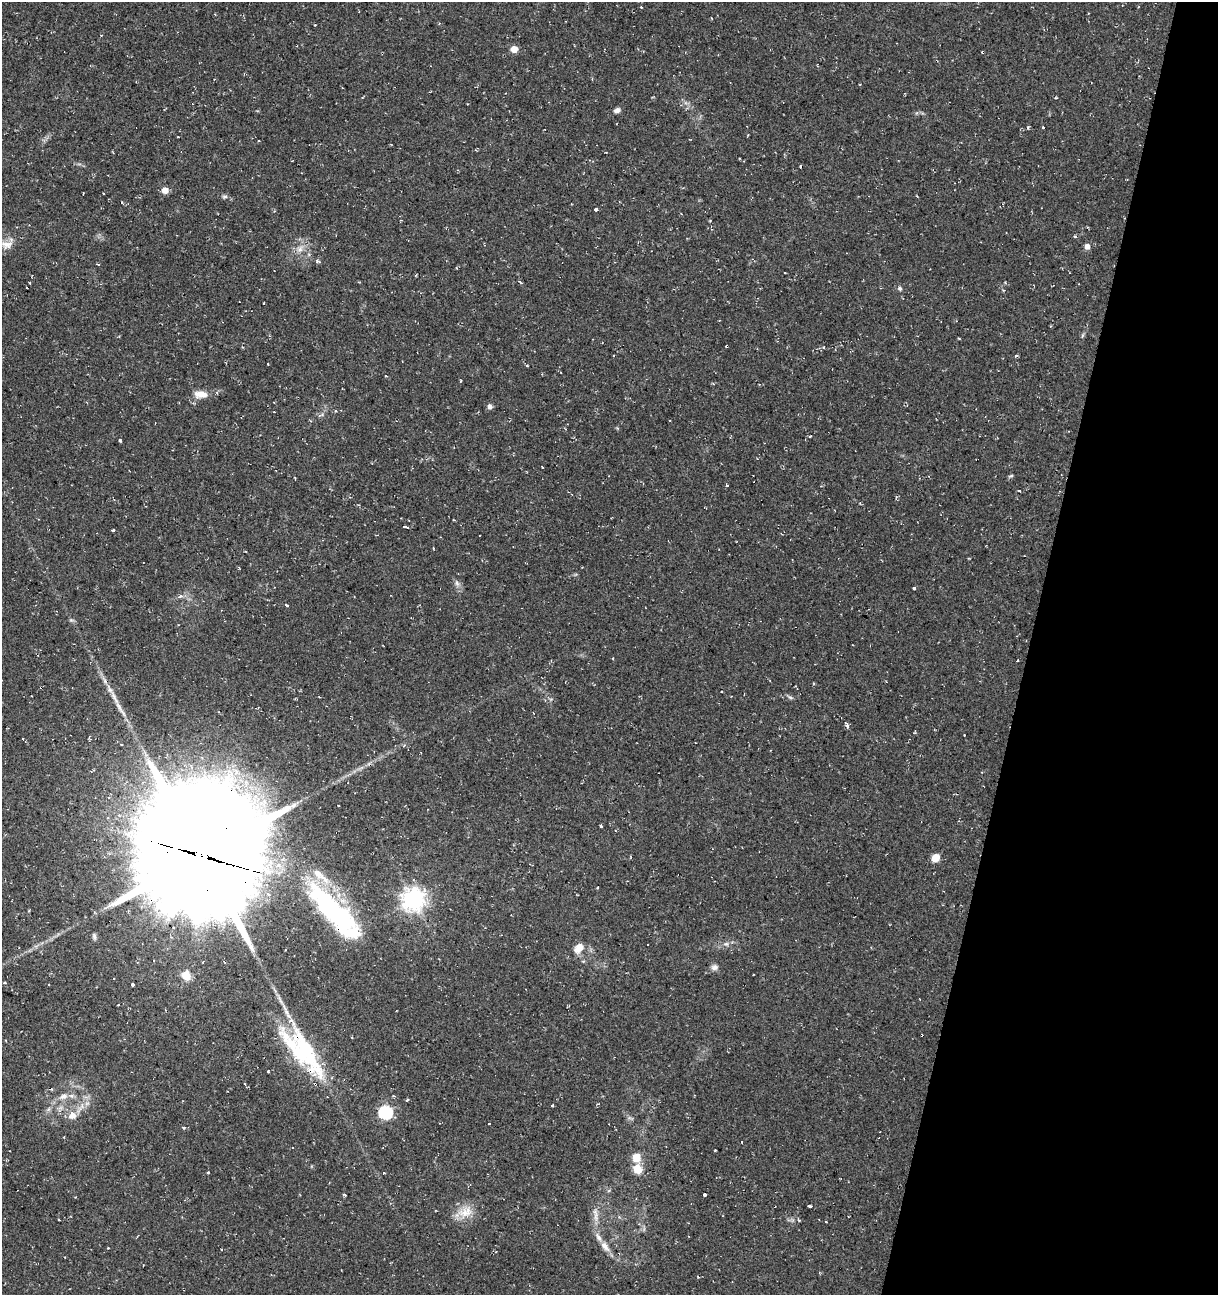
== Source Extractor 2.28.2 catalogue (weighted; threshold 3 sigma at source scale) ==
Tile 8 of 4 x 4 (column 4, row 2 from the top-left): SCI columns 3927-5142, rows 2589-3881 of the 5362 x 5188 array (HDU 1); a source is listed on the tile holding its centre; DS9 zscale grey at full resolution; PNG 1220 x 1297 px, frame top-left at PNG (2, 2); no overlay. Shown black and unused: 16% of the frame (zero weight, under 2 of 3 exposures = <1% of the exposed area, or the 3 px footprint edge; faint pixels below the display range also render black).
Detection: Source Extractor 2.28.2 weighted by HDU 2 'WHT'; one run over the whole footprint, this tile lists its part. Background 0.0395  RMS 0.004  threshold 0.0181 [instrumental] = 3 sigma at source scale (4.5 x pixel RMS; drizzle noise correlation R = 1.50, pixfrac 1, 0.0396/0.0396 arcsec/px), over >= 5 px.
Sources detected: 105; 2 inside a brighter object's white glare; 20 cosmic-ray / hot-pixel residue — not listed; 3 inside a brighter listed object's ellipse — not listed separately; the other 80 listed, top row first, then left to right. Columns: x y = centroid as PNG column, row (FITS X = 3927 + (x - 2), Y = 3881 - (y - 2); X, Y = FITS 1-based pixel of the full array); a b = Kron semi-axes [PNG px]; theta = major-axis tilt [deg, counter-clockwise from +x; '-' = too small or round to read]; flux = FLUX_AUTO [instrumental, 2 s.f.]
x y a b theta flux
514 49 5 5 - 6.6
617 110 8 6 21 1.4
165 190 5 5 - 4.6
103 193 2 2 - 0.26
225 197 8 5 6 0.83
122 202 3 3 - 0.41
596 209 4 3 - 1.7
1075 236 4 3 - 0.45
7 245 16 11 15 3.5
1087 246 5 5 - 2.5
300 249 10 8 64 2.5
785 272 3 2 - 0.29
900 288 6 6 - 0.81
264 303 3 2 - 0.44
1082 336 8 3 71 0.61
959 338 4 2 - 0.38
727 346 3 3 - 0.67
1016 355 5 3 - 0.52
613 356 2 2 - 0.44
527 366 3 3 - 0.48
385 376 3 3 - 0.6
460 381 4 3 - 0.34
200 394 19 10 -2 4.1
490 406 6 6 - 1.4
335 411 4 3 - 0.56
120 440 3 3 - 0.72
542 467 3 2 - 0.46
1011 476 6 4 19 0.53
726 485 3 3 - 7.8
1020 491 3 2 - 3.2
405 527 6 3 -16 3.5
113 530 4 3 - 1.3
457 583 7 6 - 1.2
914 588 4 3 - 1.3
180 596 5 4 - 0.8
287 605 3 3 - 5
1017 660 3 2 - 0.51
110 690 9 6 -54 1.6
722 692 3 2 - 0.91
319 697 3 2 - 0.3
790 697 9 4 -29 0.73
119 707 18 5 -66 2.9
847 726 3 3 - 2.1
121 744 3 3 - 0.61
338 805 3 2 - 0.55
601 826 4 3 - 0.77
201 855 47 43 -82 10000
935 858 6 5 - 8.9
413 899 8 7 - 290
334 912 100 27 -47 73
94 936 9 4 -81 0.89
726 944 7 5 -41 0.93
579 948 13 9 44 4.2
714 967 9 8 - 1.5
186 975 11 9 -63 4.1
113 979 3 3 - 0.58
5 983 3 3 - 0.95
132 984 3 3 - 9.3
299 1054 92 18 -42 33
268 1071 3 3 - 0.49
64 1096 11 9 25 3
393 1096 3 3 - 0.55
407 1100 3 3 - 1.7
87 1103 7 4 19 1
553 1105 3 3 - 1.1
386 1112 6 6 - 62
72 1115 11 10 - 3.8
489 1124 3 3 - 0.6
184 1127 5 3 - 0.44
637 1157 8 7 - 6
637 1169 7 6 - 8.7
208 1172 4 3 - 0.31
344 1195 4 3 - 1.1
705 1195 4 3 - 1.7
810 1206 3 3 - 1.4
465 1212 23 13 16 6.5
596 1216 20 5 -87 2.8
59 1220 3 2 - 0.47
826 1222 3 2 - 0.71
605 1246 17 8 -54 3.3
Overlapping masked pixels (flux is a lower limit): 4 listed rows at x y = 727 346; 201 855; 334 912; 299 1054
Unlisted compact peaks at least as high as the median listed source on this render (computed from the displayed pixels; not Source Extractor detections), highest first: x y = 71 620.